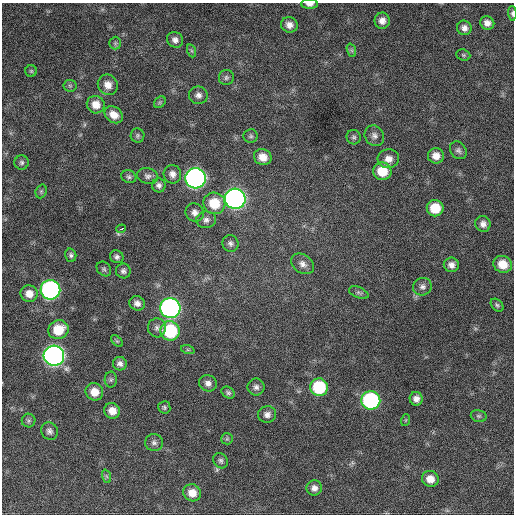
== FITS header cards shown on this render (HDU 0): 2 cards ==
NAXIS1  =                  512 / Axis length
NAXIS2  =                  512 / Axis length

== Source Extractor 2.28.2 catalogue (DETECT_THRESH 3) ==
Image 512 x 512 px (HDU 0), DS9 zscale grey, 1 PNG px = 1 image px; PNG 516 x 516 px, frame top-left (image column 1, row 512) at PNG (2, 3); each listed source drawn as its Kron ellipse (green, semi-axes under 4 px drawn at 4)
Background 820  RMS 23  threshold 67.8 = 3 sigma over >= 5 px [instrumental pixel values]
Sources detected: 86; all 86 listed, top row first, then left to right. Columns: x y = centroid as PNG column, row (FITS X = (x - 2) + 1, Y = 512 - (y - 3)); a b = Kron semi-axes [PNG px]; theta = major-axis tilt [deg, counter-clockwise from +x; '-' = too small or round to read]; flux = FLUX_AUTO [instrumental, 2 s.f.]
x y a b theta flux
309 4 8 4 0 6300
512 13 7 4 -87 3100
382 21 8 7 - 9900
487 23 7 6 - 8500
289 25 8 7 - 9200
464 28 7 7 - 7300
175 40 8 7 - 7300
115 43 6 6 - 3400
351 50 7 4 -71 2600
192 51 7 4 -71 2400
463 55 7 5 -21 2600
31 71 6 6 - 2700
226 78 7 7 - 4300
108 85 10 9 - 13000
70 86 6 6 - 2700
198 95 9 9 - 7300
160 102 6 5 - 2600
96 105 9 8 - 16000
114 115 10 7 -36 15000
137 135 7 7 - 3500
251 136 7 6 - 3300
374 136 11 9 -56 7400
354 137 7 7 - 3600
458 150 9 7 -51 5000
436 156 8 7 - 13000
263 157 9 8 - 15000
388 159 10 9 - 12000
22 162 7 7 - 3600
382 171 9 8 - 35000
172 174 9 8 - 8700
148 176 11 8 -13 6000
129 177 7 6 - 3600
196 178 10 10 - 740000
159 185 7 7 - 5700
41 191 7 5 70 2800
235 199 10 10 - 780000
214 203 11 10 - 40000
435 208 8 8 - 36000
195 213 9 8 - 8700
206 220 10 8 9 6800
483 224 8 7 - 8100
121 229 5 3 - 6300
230 243 8 8 - 5100
71 255 7 5 -75 3500
117 257 7 6 - 4600
303 264 12 9 -36 8900
503 264 9 8 - 23000
451 265 7 7 - 8500
104 269 8 6 -47 3200
123 271 7 7 - 4700
422 287 9 8 - 6600
50 290 10 9 - 400000
359 293 10 5 -22 3800
29 294 8 8 - 14000
137 303 8 7 - 7600
497 305 7 5 -45 3000
170 308 10 10 - 610000
157 328 9 9 - 6800
58 330 10 9 - 37000
170 331 10 9 - 110000
117 341 7 4 -44 2200
188 350 7 4 -18 2600
54 356 10 10 - 920000
120 364 7 6 - 6000
111 380 8 6 88 3600
208 383 9 8 - 7600
256 387 8 8 - 6000
319 387 9 8 - 82000
94 392 9 8 - 20000
228 393 7 5 -31 3500
416 399 7 6 - 7400
371 400 9 9 - 230000
164 407 6 6 - 2800
112 411 8 7 - 15000
267 414 9 8 - 7800
479 416 8 6 -14 3400
406 420 6 3 71 1600
29 421 7 7 - 3400
49 431 9 8 - 5900
227 439 6 5 - 2500
154 443 9 8 - 5500
221 461 8 7 - 4100
106 476 7 4 -70 3000
430 479 8 8 - 15000
314 488 8 7 - 8100
192 493 9 8 - 16000
At the frame edge (FLAGS 8, measured only in part): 2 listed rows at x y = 309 4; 512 13